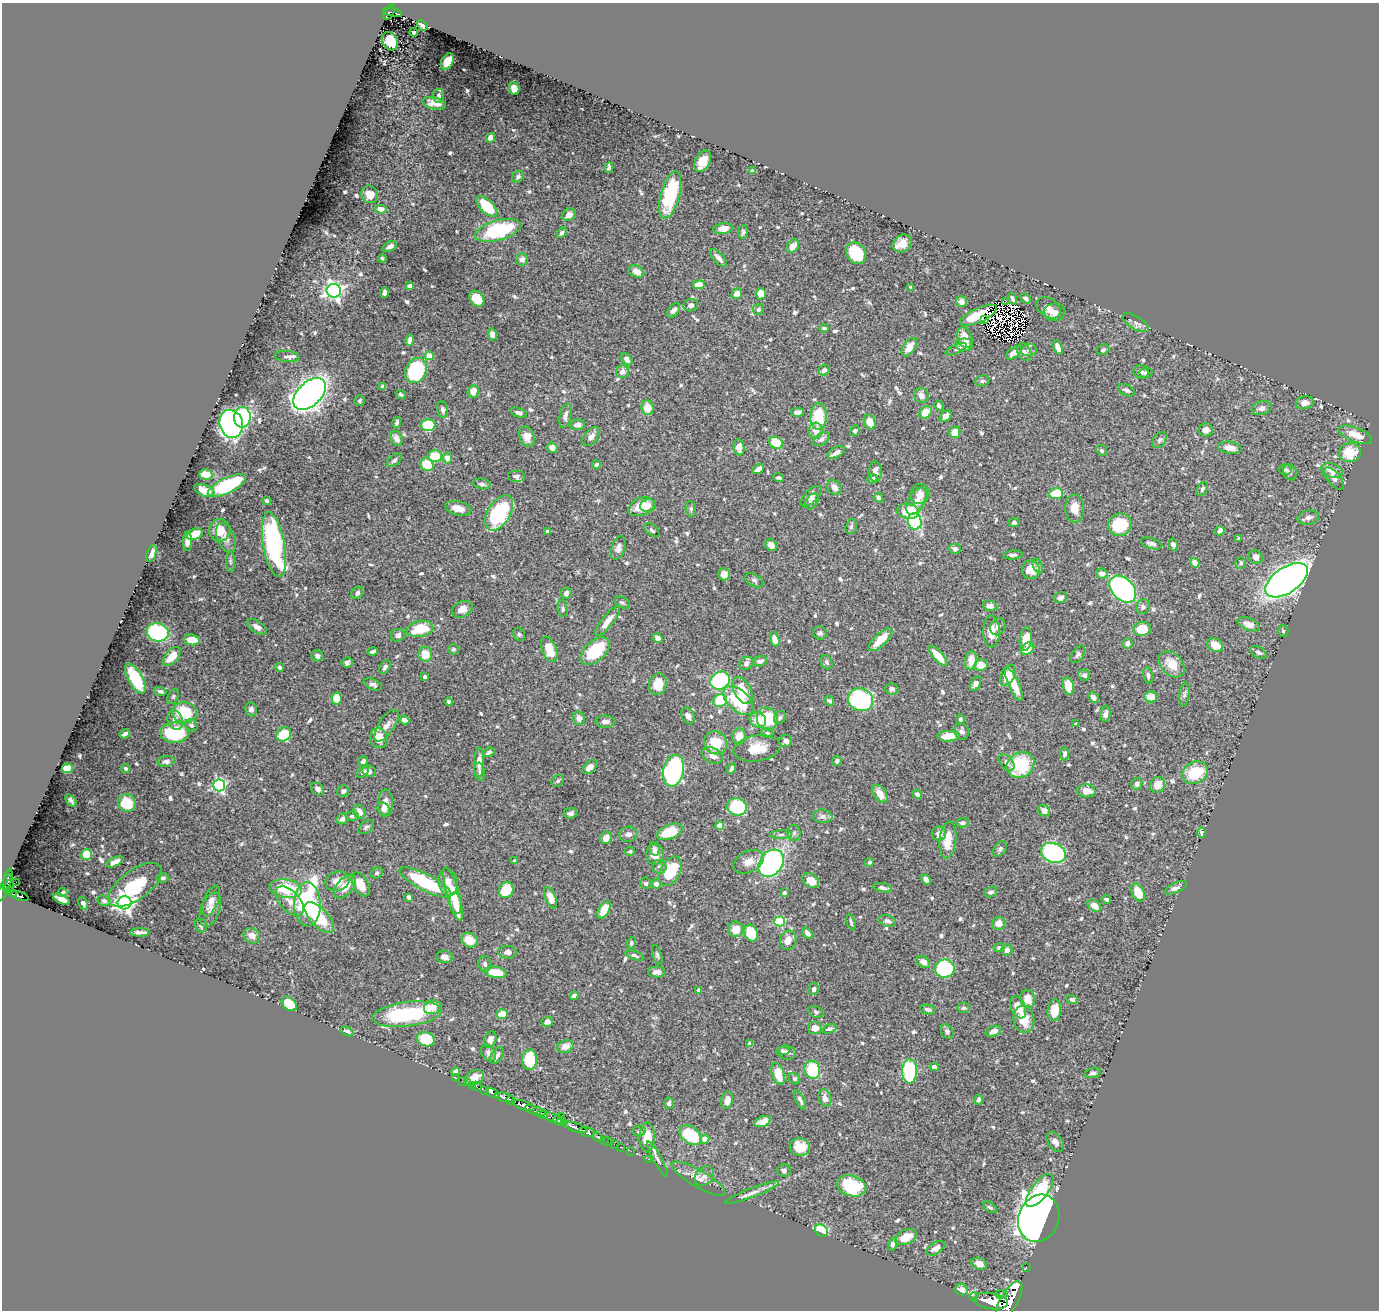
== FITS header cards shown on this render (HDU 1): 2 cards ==
NAXIS1  =                 1377
NAXIS2  =                 1308

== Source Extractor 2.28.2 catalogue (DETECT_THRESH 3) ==
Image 1377 x 1308 px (HDU 1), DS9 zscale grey, 1 PNG px = 1 image px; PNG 1381 x 1312 px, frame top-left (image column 1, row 1308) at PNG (2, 3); each listed source drawn as its Kron ellipse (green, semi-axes under 4 px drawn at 4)
Background 0.627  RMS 0.014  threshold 0.0424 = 3 sigma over >= 5 px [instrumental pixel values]
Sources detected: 710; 3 with non-positive FLUX_AUTO (blend fragments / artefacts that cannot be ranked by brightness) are neither listed nor drawn; of the other 707, the 500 brightest by FLUX_AUTO listed and drawn (207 fainter detections omitted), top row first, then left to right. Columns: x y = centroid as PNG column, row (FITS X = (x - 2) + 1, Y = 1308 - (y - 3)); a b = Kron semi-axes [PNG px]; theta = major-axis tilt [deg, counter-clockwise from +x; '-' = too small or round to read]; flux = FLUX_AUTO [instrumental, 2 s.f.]
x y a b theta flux
389 12 8 3 58 140
393 12 9 3 -13 170
422 25 6 4 -41 2
414 32 4 3 - 2.3
390 41 9 7 -62 20
447 61 8 5 60 11
514 89 6 5 - 7.8
439 96 7 5 -84 2.8
434 103 11 6 -12 7.7
490 138 5 4 - 4.1
703 161 11 7 62 15
609 168 5 4 - 1.9
752 171 4 3 - 2.3
518 177 6 5 - 2.3
370 194 9 8 - 10
670 195 25 9 75 56
487 206 13 6 -44 37
381 209 6 4 -13 9.7
569 215 7 5 34 6.8
723 229 9 5 9 10
498 230 24 10 15 83
743 232 7 5 82 2
562 233 6 4 48 2.7
902 243 10 8 39 9.1
390 246 7 5 26 3.7
793 246 7 5 53 8
856 253 11 9 -55 43
382 258 4 3 - 1.8
719 258 11 5 -47 5.1
522 259 6 6 - 4.6
636 271 8 6 -26 7.6
699 285 6 4 6 11
410 286 4 4 - 4.2
911 287 4 3 - 2.2
334 291 7 7 - 400
385 293 5 3 - 2.4
737 294 6 5 - 8.8
761 294 5 5 - 18
1026 298 5 3 - 2.9
477 299 8 6 -50 23
1012 299 6 3 -76 2.4
1006 301 4 3 - 2
961 302 5 5 - 5.5
691 305 7 6 - 4
1048 308 13 9 -34 7.2
758 309 5 5 - 2.3
673 310 8 5 49 4.2
1054 312 11 8 3 6.3
978 315 20 7 24 28
984 319 3 2 - 4.7
1136 323 15 6 -31 4.2
824 328 4 3 - 2.1
492 334 6 4 -75 4.5
965 338 10 7 -70 13
410 340 6 4 76 6
964 345 9 6 2 9
909 347 10 6 56 11
1058 347 8 4 -67 7.1
956 349 11 4 23 2.1
1029 350 8 6 12 3
1103 350 6 5 - 2.1
1024 352 9 6 -63 3.2
1014 353 9 5 37 6.5
429 356 4 4 - 16
287 357 12 5 -6 3.3
627 359 7 4 -50 4.4
824 370 6 5 - 3.5
416 371 13 10 60 94
622 372 6 6 - 5.4
1141 372 7 6 - 3.5
1146 373 6 5 - 3.3
982 381 7 5 10 2.2
383 387 4 4 - 2.6
1127 390 9 5 -27 3.3
473 391 6 5 - 7.9
309 394 19 12 43 820
401 394 5 4 - 1.9
921 395 8 7 - 6.2
360 401 5 5 - 2
1305 403 9 6 12 6.5
939 405 5 3 - 2.8
647 408 7 6 - 13
1262 408 10 6 15 4.5
443 409 8 5 -78 3
797 412 6 4 -1 3.7
926 412 7 5 46 16
518 413 8 4 -21 3.9
565 416 12 5 77 4.5
946 416 7 5 36 4.8
242 417 10 8 89 91
818 417 13 8 87 44
397 422 6 4 74 2.4
870 422 7 5 -67 11
231 424 14 11 -74 370
428 425 7 6 - 34
578 425 7 5 8 4.6
815 430 8 7 - 7.6
1206 430 7 6 - 5.4
855 431 5 4 - 2.2
955 432 6 5 - 13
1355 435 17 7 -21 14
527 437 10 7 -67 9.3
591 437 11 6 50 4.9
397 438 8 5 -62 5.5
821 439 10 5 32 3.2
1159 440 9 6 53 2.2
776 443 7 5 -29 29
739 447 8 5 -82 7.1
552 448 5 5 - 7.6
1230 448 12 6 -8 9.4
1102 450 6 5 - 2.1
836 452 9 5 30 4.9
1350 453 11 9 12 26
435 456 7 6 - 23
447 458 5 4 - 11
394 460 8 5 37 2.5
427 465 7 6 - 25
596 465 4 4 - 2.8
758 469 6 4 38 5.1
1286 470 6 5 - 2.2
1332 470 11 7 -21 9.1
875 472 10 6 -89 5.7
1290 472 8 6 -65 2.5
206 474 6 5 - 17
516 476 9 6 0 2.6
778 478 5 3 - 2
872 479 5 5 - 3
1334 479 13 6 -50 4.9
482 484 9 5 -12 2.7
227 486 21 7 26 93
834 487 8 6 -48 6.3
1202 489 7 5 59 1.8
204 490 10 5 -20 11
920 494 10 9 - 7.7
1056 494 7 5 7 23
811 496 13 6 44 6
878 498 5 4 - 2.6
267 501 4 3 - 2.4
812 501 8 5 56 4.1
917 501 15 8 61 9.1
648 505 8 6 13 4.3
641 507 14 8 23 21
458 508 13 6 -13 9.7
1075 508 14 9 -87 12
691 509 8 5 -82 1.9
908 511 11 7 -11 28
499 513 19 11 59 74
1308 517 11 7 10 4.5
915 521 8 7 - 80
1014 522 5 4 - 2
1120 525 12 11 - 43
851 527 7 5 73 2
220 530 11 10 - 18
652 530 8 5 -39 2.5
548 531 4 3 - 2.3
1220 531 5 4 - 4.6
195 534 8 5 22 11
226 538 15 8 -67 5.9
1239 538 4 3 - 1.8
187 541 10 4 88 8.1
1151 543 11 5 -17 3.2
274 545 33 10 -80 170
771 545 6 5 - 6
1173 545 6 4 -80 3.9
618 548 12 7 71 4.9
955 549 5 5 - 3.1
151 553 9 4 69 5.6
1013 555 10 4 5 2.9
1256 557 7 6 - 5.2
230 561 10 4 -89 2.1
1195 563 5 4 - 9.8
1241 563 6 5 - 1.9
1038 566 8 4 -69 2.2
1031 570 9 9 - 7.4
1102 573 6 5 - 4.7
724 574 6 6 - 7
754 580 10 6 -29 2.4
1287 580 24 12 34 640
1123 589 16 10 -45 250
357 593 6 5 - 2.9
566 593 6 5 - 3.4
1061 598 6 5 - 4.9
622 603 8 5 -30 2.1
990 606 7 5 -12 5
1143 607 7 7 - 2.6
563 608 9 5 -81 2.1
462 609 11 7 27 8.6
608 621 18 5 52 9.1
1249 624 11 6 -23 9.5
257 627 11 6 -32 4.2
998 627 9 7 60 3.2
420 629 13 8 10 28
1142 629 9 7 7 20
991 631 16 8 -90 12
1283 631 6 5 - 1.9
158 632 11 9 -17 78
820 633 7 6 - 2.4
519 634 7 5 -57 1.9
398 635 7 6 - 3.8
658 638 5 4 - 5.4
775 639 7 4 -74 6.5
1026 639 12 6 82 15
192 640 8 5 -7 13
880 640 15 6 44 18
1127 643 5 5 - 4.9
1215 645 8 6 -32 13
453 649 5 5 - 1.9
549 649 13 7 -69 17
1027 649 7 5 40 11
373 651 5 3 - 2.5
595 651 17 10 43 42
1258 652 9 5 -31 2.7
425 654 7 7 - 14
1078 654 10 5 57 2.6
172 656 11 6 48 12
317 656 6 5 - 3.5
938 656 13 5 -48 17
971 660 9 6 85 13
760 661 7 5 18 4.2
827 662 7 5 -65 2.1
347 663 6 5 - 3
746 663 7 6 - 4.3
1172 664 15 10 -48 16
981 665 6 6 - 11
280 667 4 4 - 1.8
385 667 7 5 55 2.9
1008 675 11 6 63 16
1084 675 6 5 - 2.9
1148 675 8 5 -79 2.6
425 677 4 4 - 3.2
135 679 16 7 -61 39
720 681 10 8 30 120
373 684 10 5 -24 2.9
658 684 11 8 72 18
975 684 8 4 58 3.6
1014 684 17 5 -66 18
1068 686 9 5 -77 17
892 689 6 5 - 3.8
743 690 15 8 -61 19
160 691 6 4 -15 2.1
1184 694 12 5 83 2.7
173 696 8 5 63 1.8
1093 697 6 4 -46 4.4
1151 697 6 5 - 10
337 698 6 5 - 15
860 700 13 11 -20 120
720 701 7 6 - 41
738 701 18 10 -43 45
829 701 5 4 - 2.2
449 702 4 3 - 2.1
251 709 7 6 - 3.4
184 713 12 10 -10 42
1106 714 8 5 84 3.4
688 716 9 6 -62 3.7
780 717 7 5 57 2.1
579 718 6 5 - 5.6
767 719 11 10 - 39
960 719 5 4 - 1.9
175 720 10 7 -72 6.3
405 720 5 4 - 5.8
758 720 8 7 - 12
605 722 9 6 -1 4.9
1076 724 3 3 - 2.2
191 725 6 5 - 2.4
386 726 18 8 56 6.8
962 731 8 7 - 3.9
174 733 14 10 0 61
767 733 6 5 - 1.9
125 734 5 3 - 3
284 734 8 6 43 31
739 736 8 6 78 11
949 736 11 5 3 17
379 738 10 9 - 14
786 741 6 6 - 5.8
716 743 12 11 - 23
757 748 23 13 9 19
489 752 6 4 30 2.4
1065 754 6 4 81 2.7
713 756 11 7 -28 6.1
166 761 8 5 8 3.5
363 761 5 4 - 2.5
837 761 5 4 - 2.9
479 763 14 5 89 8.3
1007 763 9 6 -51 3.6
1020 765 14 12 31 54
590 767 9 5 43 6.2
67 768 5 5 - 21
126 768 4 4 - 1.9
731 769 5 3 - 3.4
369 771 7 5 -17 3.9
674 771 16 10 77 170
363 772 7 4 36 2
480 772 9 5 -82 2.4
1195 773 13 11 27 35
558 781 6 5 - 2
1137 784 6 5 - 3.6
219 785 6 6 - 180
1157 785 8 7 - 10
318 789 7 5 -49 3.4
343 791 6 5 - 3.1
1086 791 9 6 -4 8.9
880 794 10 6 -53 12
917 794 5 4 - 3.6
71 800 7 3 -50 2.4
127 803 9 8 - 27
385 803 14 7 -89 10
737 807 10 8 -17 60
383 809 6 5 - 3.9
1044 811 6 5 - 6.4
359 812 7 5 -61 6
571 813 7 5 5 2.7
352 816 6 5 - 2
823 816 10 6 -6 3.8
342 819 6 5 - 3.9
962 823 6 5 - 2.8
720 825 4 4 - 18
366 827 9 5 37 2.2
670 832 13 7 21 25
794 833 8 6 88 3.1
1202 833 5 4 - 2.7
628 834 9 7 10 4.2
939 834 7 7 - 4.6
781 835 11 4 1 2.9
606 838 6 5 - 9.2
948 840 18 8 84 18
655 849 7 5 -74 3.1
1000 849 8 5 54 2.3
630 851 5 3 - 1.9
1053 853 13 9 -21 140
655 854 10 8 85 8.3
87 855 5 5 - 31
514 861 3 3 - 2.2
115 862 9 4 27 5.4
749 862 16 10 27 8.9
869 862 4 4 - 2.2
771 863 15 11 50 260
659 867 7 6 - 3.2
670 871 16 10 61 39
377 873 6 5 - 2
163 878 6 4 15 2.5
8 880 11 3 77 240
811 880 9 6 -36 9
926 880 5 4 - 3.3
337 881 12 9 16 10
16 882 2 2 - 15
448 882 14 9 -77 8.9
426 883 29 8 -27 73
646 883 6 5 - 2.4
361 884 13 7 -62 14
656 884 5 4 - 3.9
135 885 31 14 36 46
9 886 8 4 68 330
5 887 14 5 67 680
345 887 14 8 49 12
286 888 16 9 -7 34
882 888 9 4 -11 3.2
1176 888 12 5 24 3.7
10 890 3 3 - 150
506 890 8 7 - 31
63 892 4 3 - 1.9
991 892 7 5 18 2.8
784 893 4 3 - 2.6
1138 893 10 6 -65 17
13 894 3 3 - 120
453 894 27 6 -74 31
19 896 9 4 -19 320
409 897 4 4 - 7.1
551 898 11 5 -67 10
62 899 9 4 -25 6.5
1106 899 4 3 - 2.4
104 901 6 5 - 1.9
211 901 16 7 68 6.3
290 901 18 10 -48 10
83 903 7 3 -61 4.3
125 903 7 6 - 490
456 903 11 6 -78 14
307 904 22 13 -89 200
1094 906 7 5 -36 8.6
210 910 18 9 71 7.1
604 910 10 5 61 19
319 917 19 9 -47 28
780 921 5 5 - 71
888 921 9 5 -21 4
851 922 8 3 -75 1.9
999 923 6 6 - 6.6
201 926 7 6 - 2.2
736 929 8 7 - 11
140 932 9 3 1 4.2
751 933 8 6 -69 32
807 933 6 4 -52 4.5
252 936 9 7 -35 7.4
469 940 8 7 - 15
788 940 10 8 67 8
631 943 6 5 - 1.9
999 947 5 4 - 1.9
1007 950 6 5 - 4.1
507 952 9 6 -3 5.2
657 955 10 4 -74 2.2
635 956 10 4 -19 2.4
444 957 8 6 -7 5.5
923 962 7 5 -37 5.9
485 964 8 6 -88 3
945 969 10 9 - 93
495 972 11 5 -10 20
657 972 8 5 0 4.6
814 989 6 5 - 2.6
699 990 4 4 - 2.3
574 996 4 4 - 4.7
1028 999 9 7 -79 14
1072 1000 6 4 -24 2
289 1004 8 6 -41 34
432 1007 8 7 - 12
1018 1007 11 7 -65 15
964 1008 6 5 - 2.4
928 1010 7 4 -12 2.5
1054 1010 11 7 83 16
816 1012 8 5 -23 2
407 1014 35 12 7 85
502 1014 5 5 - 13
1024 1019 14 10 -83 19
547 1022 6 5 - 5.1
815 1028 7 6 - 6.9
830 1029 7 4 20 2.3
347 1031 7 4 -23 2.6
993 1031 8 5 20 5.5
947 1032 7 6 - 3.5
426 1039 9 7 -18 33
490 1039 8 6 71 5.9
750 1044 4 4 - 5
565 1046 8 6 17 9.1
783 1051 6 4 -1 2.2
488 1053 9 6 -54 4.2
787 1053 9 7 -14 3.4
497 1055 9 5 59 3.5
530 1060 10 7 87 34
934 1067 4 4 - 3.8
812 1070 9 7 -72 46
456 1071 4 4 - 5.4
910 1071 12 7 89 78
1093 1073 8 5 15 2.7
778 1074 11 6 -73 19
456 1078 3 2 - 15
474 1078 10 7 27 13
795 1079 6 5 - 2.1
462 1081 2 2 - 7.1
467 1082 3 2 - 25
472 1085 2 2 - 9.4
477 1086 5 3 - 60
484 1090 3 2 - 140
493 1093 7 3 -26 260
505 1097 9 4 -13 2200
825 1098 9 6 -73 5.4
511 1100 4 3 - 520
727 1100 9 5 79 6.8
800 1100 11 4 -63 3.2
978 1100 5 4 - 2.2
669 1103 6 5 - 2.9
524 1105 11 4 -19 2500
535 1110 11 4 -15 740
542 1114 6 3 -17 420
561 1116 2 2 - 57
552 1118 13 3 -21 580
558 1120 5 3 - 280
562 1121 5 3 - 180
762 1121 8 5 20 7.4
575 1127 12 3 -19 1900
639 1131 6 5 - 1.8
587 1132 8 5 -12 1700
691 1135 12 8 -38 47
598 1137 5 3 - 66
647 1137 14 7 89 26
705 1139 4 4 - 16
604 1140 2 2 - 15
608 1142 4 3 - 48
1055 1142 11 7 -53 6
614 1144 2 2 - 18
620 1147 2 2 - 12
800 1147 10 8 -12 15
631 1151 2 2 - 14
648 1159 2 2 - 14
657 1159 20 4 -61 3.7
784 1170 7 6 - 2.4
704 1176 11 8 45 5.4
699 1179 31 8 -30 10
852 1186 15 10 -17 58
1040 1190 20 8 52 60
752 1193 28 4 21 6.3
990 1207 8 4 -34 2
1039 1218 24 20 68 690
821 1231 7 5 -35 59
906 1237 11 7 28 17
893 1244 7 4 74 3.3
936 1248 10 5 32 6.3
979 1264 8 5 -22 9.4
1026 1268 3 2 - 23
961 1289 6 5 - 6.7
1001 1294 6 4 -10 570
974 1297 4 3 - 62
991 1301 17 8 -9 5200
1009 1301 22 8 61 7100
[207 fainter detections neither listed nor drawn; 3 non-positive-flux detections neither listed nor drawn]